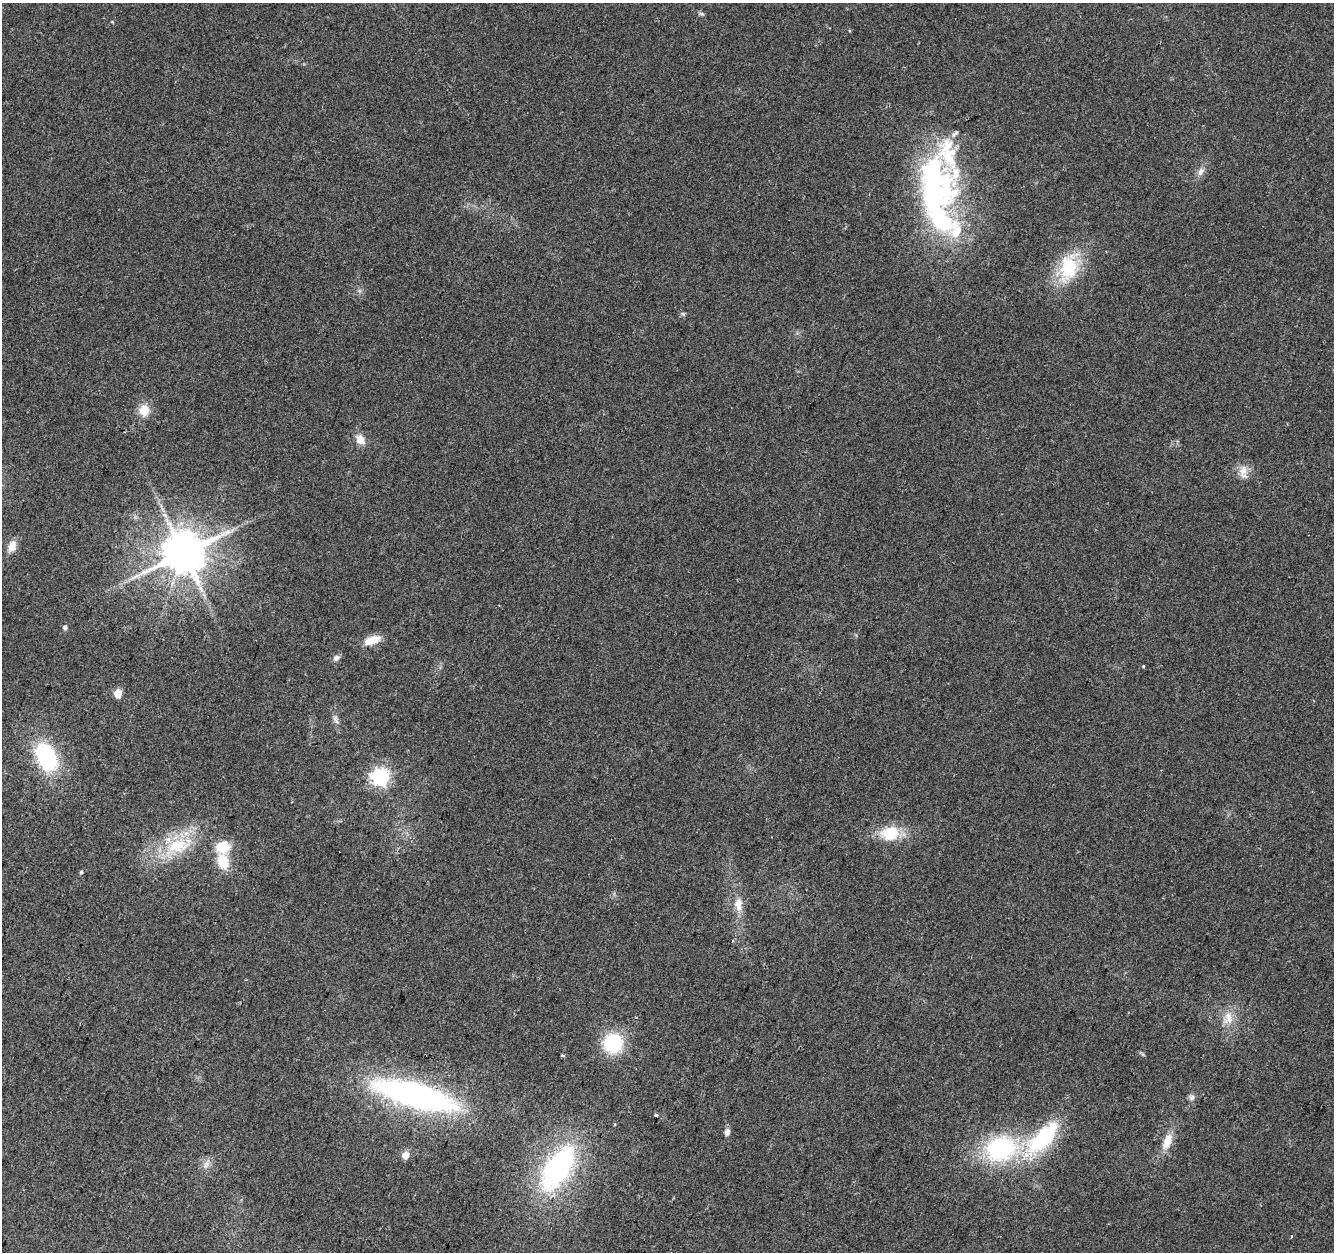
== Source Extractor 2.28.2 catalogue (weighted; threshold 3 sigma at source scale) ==
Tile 7 of 4 x 4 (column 3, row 2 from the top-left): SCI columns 2674-4005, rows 2783-4032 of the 5338 x 5499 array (HDU 1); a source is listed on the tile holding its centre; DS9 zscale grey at full resolution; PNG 1336 x 1254 px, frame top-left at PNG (2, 3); no overlay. Shown black and unused: <1% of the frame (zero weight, under 2 of 3 exposures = <1% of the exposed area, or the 3 px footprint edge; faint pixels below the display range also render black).
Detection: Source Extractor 2.28.2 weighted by HDU 2 'WHT'; one run over the whole footprint, this tile lists its part. Background 0.0384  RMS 0.0071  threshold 0.0319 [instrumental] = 3 sigma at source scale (4.5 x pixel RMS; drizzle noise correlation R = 1.50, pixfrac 1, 0.0396/0.0396 arcsec/px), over >= 5 px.
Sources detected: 41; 1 inside a brighter object's white glare — not listed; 3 inside a brighter listed object's ellipse — not listed separately; the other 37 listed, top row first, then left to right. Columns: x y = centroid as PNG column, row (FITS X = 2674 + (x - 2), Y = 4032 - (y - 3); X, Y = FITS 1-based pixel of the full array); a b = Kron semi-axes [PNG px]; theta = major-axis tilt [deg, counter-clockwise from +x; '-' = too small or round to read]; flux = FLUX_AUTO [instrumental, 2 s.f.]
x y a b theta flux
701 14 8 4 -9 1.3
1201 171 12 8 67 4.3
935 200 84 35 -82 210
1069 267 35 21 75 41
683 314 7 5 -43 1.3
144 410 13 11 88 11
360 439 14 11 -58 7
1243 472 20 11 -85 7.7
12 546 15 9 71 7.7
183 553 12 11 - 3100
65 627 5 5 - 2.2
372 640 19 9 20 11
336 658 9 7 36 2.9
1143 666 4 3 - 0.69
118 693 5 5 - 23
335 719 14 6 -69 3.2
46 757 25 17 -64 74
380 777 7 7 - 240
890 833 23 17 12 23
177 846 38 22 16 41
223 861 17 11 -74 18
81 872 4 4 - 1.1
738 904 21 11 -87 9.7
1228 1018 20 15 77 12
613 1043 20 19 - 41
562 1055 4 4 - 0.94
415 1095 81 22 -15 240
1191 1097 8 7 - 2.4
656 1115 4 3 - 1.1
727 1132 9 6 83 3.3
1043 1138 53 21 45 65
1167 1141 22 10 66 11
1001 1149 34 25 11 90
406 1155 5 5 - 14
206 1164 14 7 49 4.2
558 1168 56 28 58 130
1291 1236 3 3 - 1.9